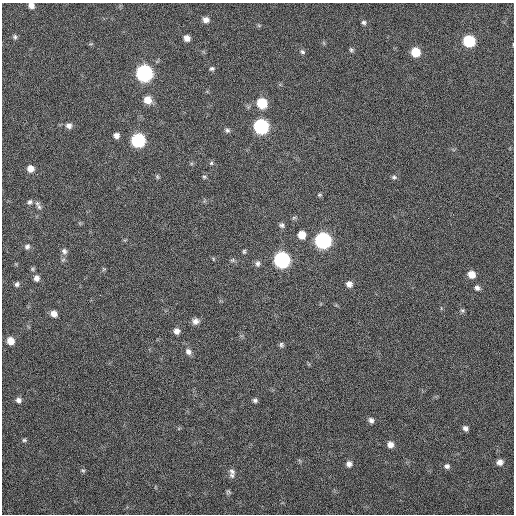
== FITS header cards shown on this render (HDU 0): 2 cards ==
NAXIS1  =                  512 / Axis length
NAXIS2  =                  512 / Axis length

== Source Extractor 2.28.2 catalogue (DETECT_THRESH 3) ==
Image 512 x 512 px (HDU 0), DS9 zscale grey, 1 PNG px = 1 image px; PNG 516 x 516 px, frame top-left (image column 1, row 512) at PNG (2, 3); no overlay
Background 65.3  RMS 5.7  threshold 17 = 3 sigma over >= 5 px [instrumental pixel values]
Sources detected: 66; all 66 listed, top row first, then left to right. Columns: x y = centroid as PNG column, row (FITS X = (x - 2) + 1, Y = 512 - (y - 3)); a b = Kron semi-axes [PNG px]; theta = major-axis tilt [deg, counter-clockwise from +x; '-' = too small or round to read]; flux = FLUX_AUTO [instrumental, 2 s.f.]
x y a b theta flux
31 5 6 6 - 1900
206 20 8 7 - 2000
364 22 6 5 - 790
15 37 7 6 - 790
187 38 6 6 - 2300
469 41 7 7 - 27000
351 50 6 5 - 670
302 52 7 6 - 810
415 52 7 7 - 9400
212 69 7 5 14 770
144 73 8 8 - 110000
148 100 8 7 - 4500
262 103 8 7 - 13000
69 126 7 7 - 1500
261 126 8 8 - 74000
227 130 7 6 - 900
116 135 6 6 - 1600
138 140 8 8 - 48000
211 163 6 5 - 590
30 169 7 7 - 3000
157 177 6 5 - 550
204 177 6 4 -43 570
394 177 7 6 - 800
319 195 7 5 1 570
30 202 8 7 - 1100
39 207 9 6 -60 1200
294 218 7 4 1 600
282 225 7 6 - 1000
302 235 7 7 - 4500
323 240 8 8 - 95000
27 247 7 7 - 1100
64 251 8 7 - 1200
244 251 6 5 - 620
213 259 6 4 -89 370
63 260 6 4 20 560
232 260 7 5 21 710
282 260 8 8 - 93000
258 264 9 6 89 1200
32 269 6 5 - 540
104 269 6 5 - 460
471 274 7 6 - 3800
36 278 7 6 - 1700
17 284 6 5 - 870
349 284 7 7 - 1800
477 288 7 6 - 1200
100 295 2 2 - 170
462 310 6 5 - 630
54 314 7 6 - 2500
195 321 8 7 - 1900
177 331 7 6 - 1900
10 341 7 6 - 4300
281 345 7 6 - 780
188 352 9 7 -49 1600
18 400 7 7 - 1400
255 400 6 5 - 860
371 420 7 6 - 1200
465 428 6 5 - 1300
24 440 6 5 - 610
390 444 7 7 - 2100
500 462 7 6 - 1900
349 464 7 7 - 1600
447 466 7 6 - 1100
83 470 6 5 - 640
232 471 10 7 -46 1300
232 475 9 7 -36 1100
228 492 7 5 -30 620
At the frame edge (FLAGS 8, measured only in part): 1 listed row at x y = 31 5